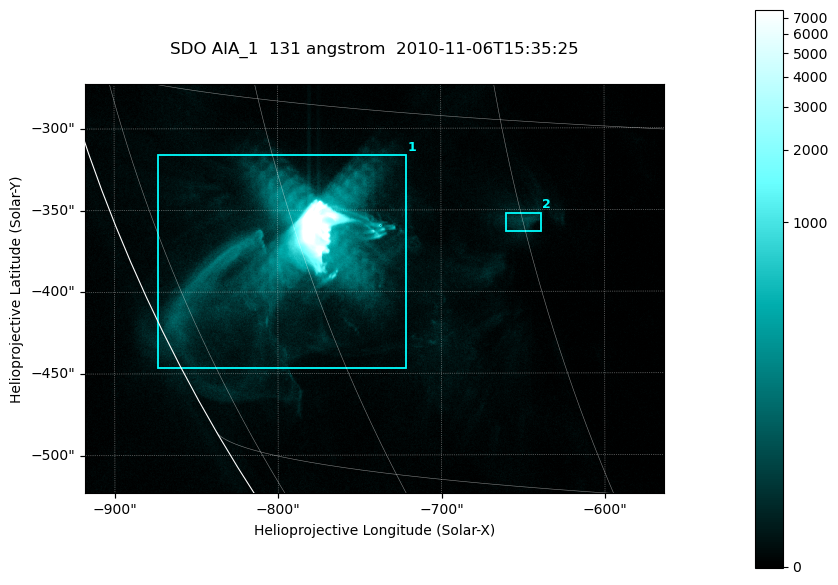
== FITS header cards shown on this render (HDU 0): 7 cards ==
TELESCOP= 'SDO     '           /
INSTRUME= 'AIA_1   '           /
WAVELNTH=                  131 /
WAVEUNIT= 'angstrom'           /
DATE-OBS= '2010-11-06T15:35:25.17' /
CTYPE1  = 'HPLN-TAN'           /
CTYPE2  = 'HPLT-TAN'           /

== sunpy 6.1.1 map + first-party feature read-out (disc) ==
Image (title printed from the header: SDO AIA_1  131 angstrom  2010-11-06T15:35:25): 590 x 417 px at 0.601 arcsec/px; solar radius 968 arcsec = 1612 px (partial field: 2.7% of the solar disc is inside the frame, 89% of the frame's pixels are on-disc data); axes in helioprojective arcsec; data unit not stated in the header (colour bar unlabelled)
Pointing: header CRPIX1/2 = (2045.07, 2040.72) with CRVAL1/2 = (0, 0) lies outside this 590 x 417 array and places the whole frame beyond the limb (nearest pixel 1.35 R_sun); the SolarSoft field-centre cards XCEN/YCEN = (-740.6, -398.3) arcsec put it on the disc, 766 arcsec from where CRPIX/CRVAL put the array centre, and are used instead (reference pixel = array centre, CRVAL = XCEN/YCEN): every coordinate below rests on XCEN/YCEN
Orientation: roll -0.139 deg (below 1 deg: not rotated)
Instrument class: DISC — disc imager (sunpy class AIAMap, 131 A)
Bright regions (active regions / flare kernels): reference = the on-disc median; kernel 5 px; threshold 5 sigma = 40.6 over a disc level ~7.76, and >= 1.15x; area >= 246 px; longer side >= 5 px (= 3 arcsec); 2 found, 2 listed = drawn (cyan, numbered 1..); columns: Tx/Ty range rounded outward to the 2 arcsec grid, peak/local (2 s.f.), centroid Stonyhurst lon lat
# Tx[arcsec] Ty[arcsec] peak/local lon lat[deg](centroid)
1 -874..-720 -448..-316 2111 -61 -21
2 -660..-638 -364..-352 12 -45 -19
Off-limb structures (1.02-1.3 R_sun): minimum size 123 px: none found